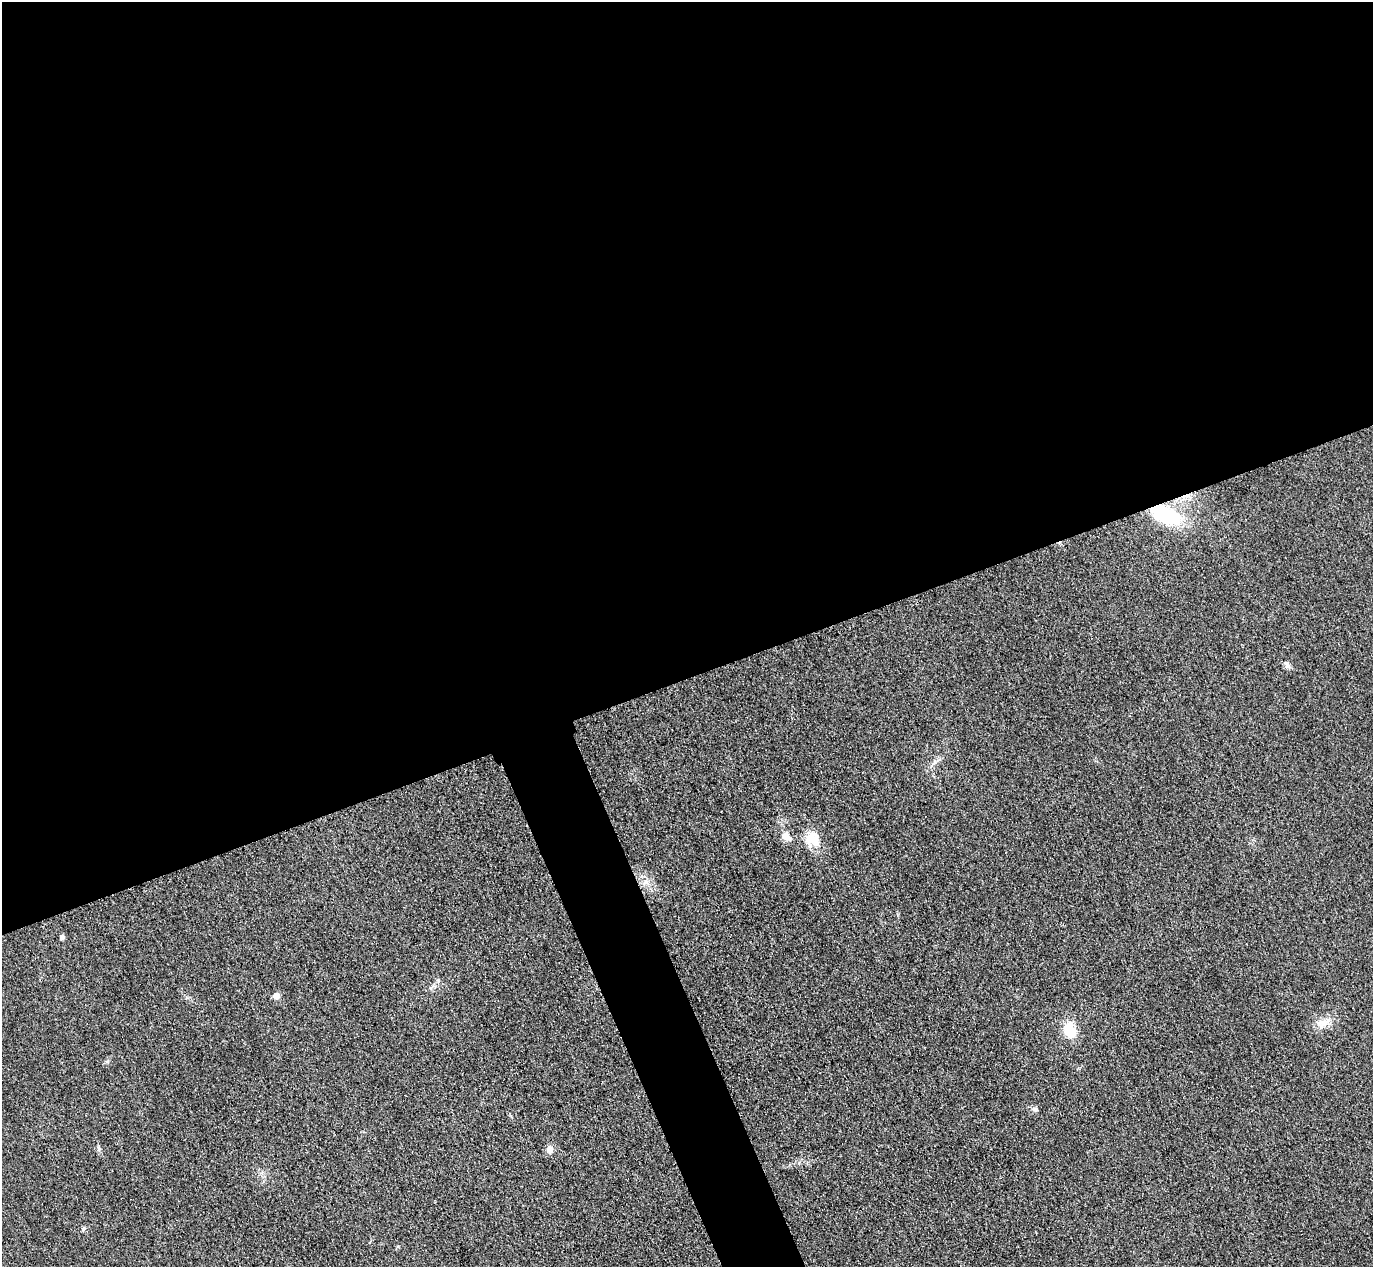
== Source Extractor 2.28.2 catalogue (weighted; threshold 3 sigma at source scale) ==
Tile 2 of 4 x 4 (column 2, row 1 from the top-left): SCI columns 1402-2772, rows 4097-5361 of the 5546 x 5533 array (HDU 1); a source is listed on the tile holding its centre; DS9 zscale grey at full resolution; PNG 1375 x 1269 px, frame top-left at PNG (2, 2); no overlay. Shown black and unused: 56% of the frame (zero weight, under 3 of 4 exposures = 3% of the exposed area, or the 3 px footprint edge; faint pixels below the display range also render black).
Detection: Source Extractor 2.28.2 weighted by HDU 2 'WHT'; one run over the whole footprint, this tile lists its part. Background 0.133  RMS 0.019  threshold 0.0847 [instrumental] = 3 sigma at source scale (4.5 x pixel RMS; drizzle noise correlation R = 1.50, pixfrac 1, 0.05/0.05 arcsec/px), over >= 5 px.
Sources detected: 12; all 12 listed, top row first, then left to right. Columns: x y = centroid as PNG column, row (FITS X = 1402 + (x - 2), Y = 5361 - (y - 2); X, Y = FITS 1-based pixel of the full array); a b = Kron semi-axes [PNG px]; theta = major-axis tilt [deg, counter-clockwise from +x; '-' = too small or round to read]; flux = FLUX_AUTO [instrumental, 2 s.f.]
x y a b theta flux
1165 515 44 20 -24 110
1287 665 11 4 -65 4.5
786 837 14 8 -41 14
813 839 20 20 - 36
646 881 7 4 -1 5.1
62 937 4 4 - 6.5
276 996 5 5 - 19
1325 1022 19 8 25 18
1070 1030 21 14 -66 36
1035 1109 7 6 - 5
549 1149 8 8 - 9.6
83 1229 6 4 71 2.5
Overlapping masked pixels (flux is a lower limit): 1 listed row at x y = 1165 515
Unlisted compact peaks at least as high as the median listed source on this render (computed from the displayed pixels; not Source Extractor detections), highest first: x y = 99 1149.